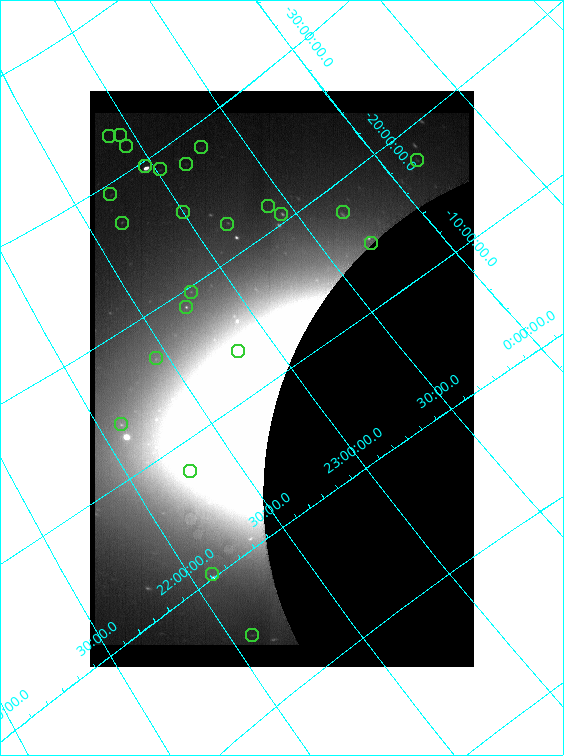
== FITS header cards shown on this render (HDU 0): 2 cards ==
NAXIS1  =                  384 /
NAXIS2  =                  576 /

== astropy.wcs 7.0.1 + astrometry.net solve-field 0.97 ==
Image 384 x 576 px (HDU 0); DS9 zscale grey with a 90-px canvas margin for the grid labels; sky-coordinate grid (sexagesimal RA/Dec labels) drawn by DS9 from the SOLVED WCS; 24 Tycho-2 reference stars matched to detected sources circled (green)
Header WCS: none
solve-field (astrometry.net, Tycho-2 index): SOLVED blind (the file carries no WCS)
Solved WCS: RA---TAN-SIP/DEC--TAN-SIP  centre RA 22:55:48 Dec -09:44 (343.95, -9.74 deg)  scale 278 x 288 arcsec/px (non-square pixels)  FOV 1781.4' x 2769.4'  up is +146 deg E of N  parity normal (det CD < 0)
(file carries no celestial WCS; the grid is the blind solution)
Tycho-2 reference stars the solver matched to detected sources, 24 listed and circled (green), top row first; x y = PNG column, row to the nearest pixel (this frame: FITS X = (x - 90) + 1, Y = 576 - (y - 91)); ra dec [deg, ICRS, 3 dp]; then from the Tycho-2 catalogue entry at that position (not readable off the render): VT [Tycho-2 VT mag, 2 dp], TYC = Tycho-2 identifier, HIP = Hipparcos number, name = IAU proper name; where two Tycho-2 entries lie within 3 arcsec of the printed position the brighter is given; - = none
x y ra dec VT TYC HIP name
120 135 343.987 -32.540 4.32 7508-1312-1 113246 -
109 136 343.130 -32.876 5.03 7508-1315-1 112948 -
126 146 343.965 -31.633 6.23 7505-515-1 113234 -
201 147 349.286 -28.438 6.43 6979-778-1 114969 -
417 160 2.140 -17.578 6.30 5841-1291-1 696 -
186 164 347.436 -28.089 6.02 6978-289-1 114366 -
145 166 344.412 -29.622 1.25 6977-1267-1 113368 Fomalhaut
160 169 345.331 -28.854 5.70 6977-1089-1 113669 -
110 194 340.592 -29.361 6.35 6970-820-1 112102 -
268 206 351.017 -21.774 6.52 6402-1225-1 115522 -
183 212 345.024 -25.164 5.80 6974-1440-1 113562 -
343 212 355.441 -17.817 4.91 6407-1131-1 116901 -
281 214 351.512 -20.642 4.54 6402-1223-1 115669 -
122 223 340.164 -27.044 4.16 6966-1509-1 111954 -
227 224 347.479 -22.458 4.80 6401-1356-1 114375 -
371 243 355.681 -14.545 4.48 5836-979-1 116971 -
191 292 341.888 -19.613 5.34 6390-1254-1 112529 -
186 307 340.897 -18.830 4.83 6389-1377-1 112211 -
238 351 342.398 -13.593 4.21 5819-1247-1 112716 -
156 358 336.643 -16.742 6.29 6385-1461-1 110778 -
121 424 331.609 -13.870 4.26 5808-1683-1 109139 -
190 471 334.208 -7.783 4.27 5803-1996-1 110003 Ancha
212 574 331.446 -0.320 3.03 5224-1806-1 109074 Sadalmelik
252 635 331.420 +5.059 5.02 564-2591-1 109068 -